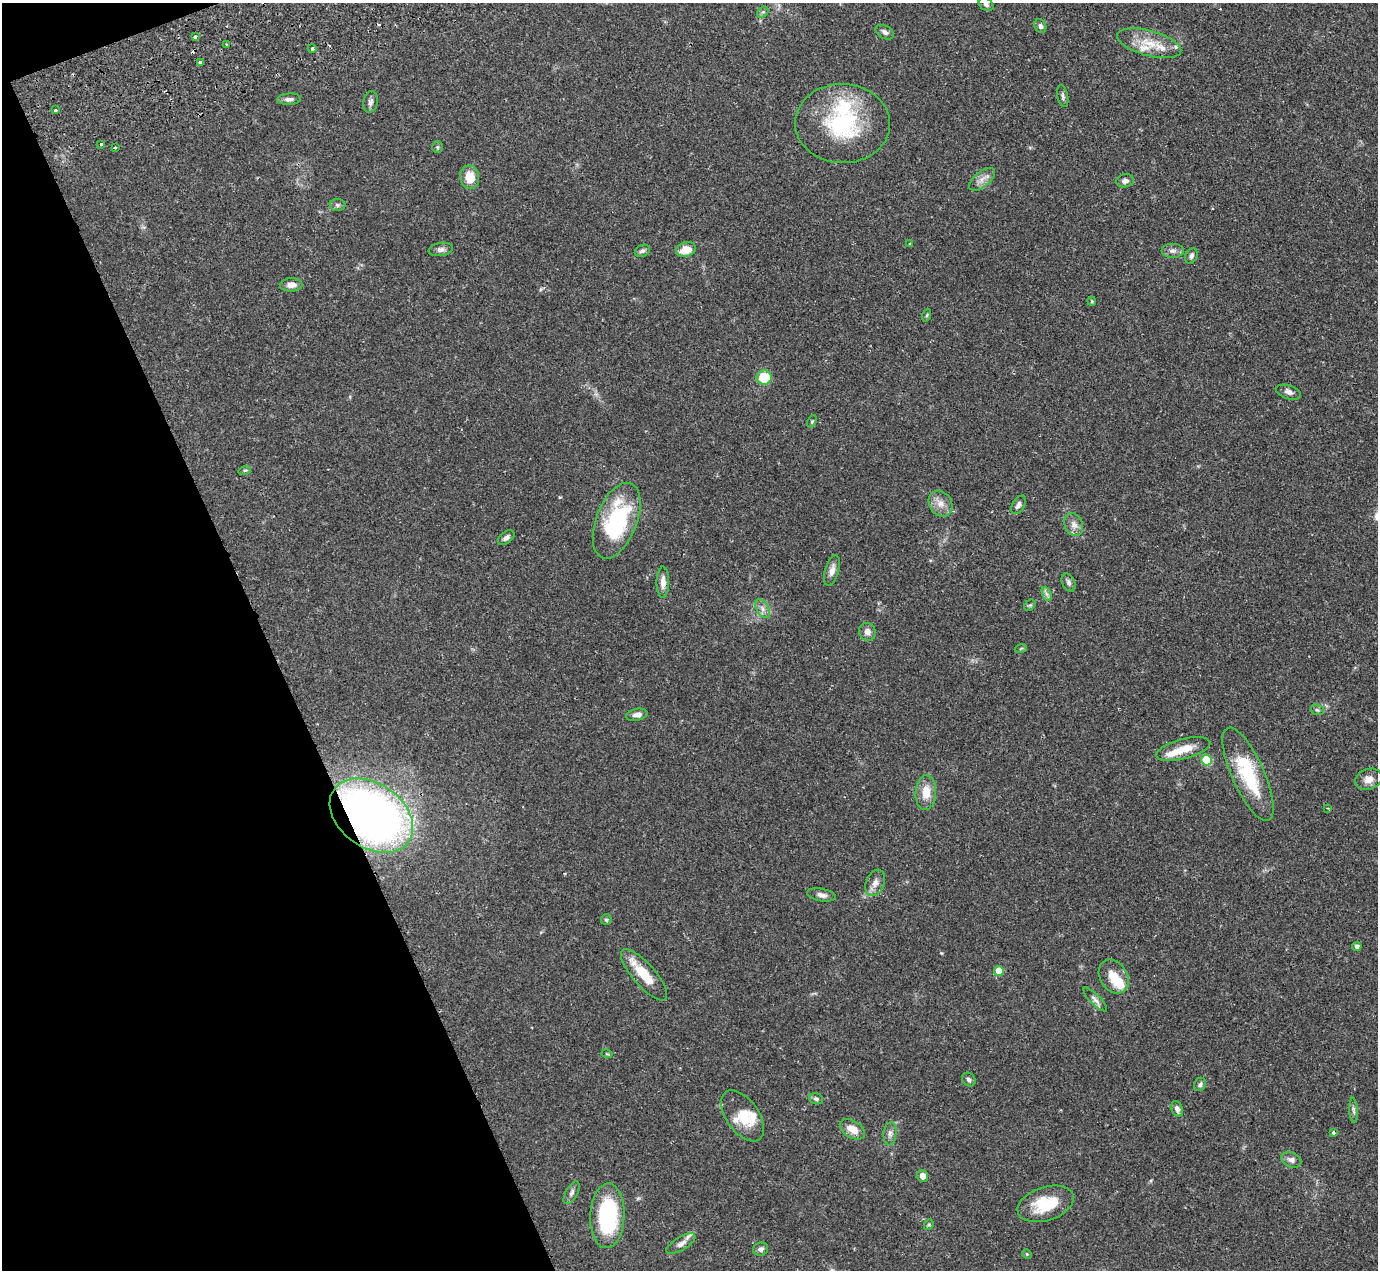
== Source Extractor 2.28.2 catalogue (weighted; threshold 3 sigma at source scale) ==
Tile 5 of 4 x 4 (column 1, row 2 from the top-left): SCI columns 149-1524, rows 2826-4093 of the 5751 x 5797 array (HDU 1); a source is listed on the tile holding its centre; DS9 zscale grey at full resolution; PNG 1380 x 1272 px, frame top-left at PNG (2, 3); each listed source drawn as its Kron ellipse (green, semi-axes under 4 px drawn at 4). Shown black and unused: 20% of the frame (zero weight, under 2 of 3 exposures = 9% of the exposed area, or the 3 px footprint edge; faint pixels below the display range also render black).
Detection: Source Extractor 2.28.2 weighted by HDU 2 'WHT'; one run over the whole footprint, this tile lists its part. Background 0.0831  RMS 0.0058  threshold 0.0259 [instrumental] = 3 sigma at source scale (4.5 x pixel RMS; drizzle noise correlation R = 1.50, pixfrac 1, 0.05/0.05 arcsec/px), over >= 5 px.
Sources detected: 94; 1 inside a brighter object's white glare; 2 cosmic-ray / hot-pixel residue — neither listed nor drawn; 8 inside a brighter listed object's ellipse — not listed separately; the other 83 listed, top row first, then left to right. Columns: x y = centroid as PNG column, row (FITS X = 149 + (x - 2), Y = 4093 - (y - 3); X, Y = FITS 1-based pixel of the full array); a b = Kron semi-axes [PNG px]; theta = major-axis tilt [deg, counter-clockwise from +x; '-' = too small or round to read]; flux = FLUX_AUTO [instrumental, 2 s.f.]
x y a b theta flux
986 5 8 6 -34 1.7
763 12 6 4 43 0.98
1040 26 7 5 -66 1.7
885 32 10 6 -30 1.9
195 36 3 3 - 2.2
1149 43 33 12 -15 12
226 44 3 2 - 0.83
312 48 4 3 - 0.54
201 63 3 3 - 1.7
1063 96 11 5 -77 1.5
289 99 12 5 3 2
370 102 11 7 78 1.9
56 110 3 2 - 1.1
843 123 47 39 -2 58
101 144 3 3 - 1.3
115 147 3 2 - 0.87
437 147 6 5 - 0.89
470 177 12 9 -78 9.3
982 179 15 7 40 3.9
1125 181 9 6 9 2.1
337 205 8 6 -5 1.5
909 244 3 2 - 0.39
441 249 12 6 9 2.1
686 249 10 7 17 7.6
642 251 8 5 24 1.5
1173 251 11 7 0 2.6
1191 256 8 6 63 1.6
291 285 11 6 4 3.6
1092 301 5 3 - 0.68
927 315 6 4 71 0.71
764 377 7 7 - 16
1289 392 13 6 -18 2.5
812 421 6 4 65 0.77
245 470 6 4 18 0.75
941 504 13 11 -56 5.1
1018 505 10 6 57 2
617 521 40 20 69 58
1074 525 12 8 -66 3.5
506 538 9 5 40 2
832 570 16 7 75 3.6
663 582 15 6 89 4
1069 583 9 6 -66 1.6
1047 594 7 4 -70 1.4
1030 605 6 5 - 0.92
762 609 10 6 -61 2.6
867 632 9 8 - 3.2
1021 648 6 4 20 0.6
1317 710 7 5 -21 0.94
637 715 11 6 11 2.8
1183 749 28 10 15 10
1207 760 5 5 - 21
1248 774 50 16 -66 36
1369 779 13 10 19 4.4
926 792 17 10 87 8.8
1327 808 4 3 - 0.55
371 816 46 32 -35 330
875 883 14 9 68 3.9
821 895 14 6 -10 2.7
606 920 5 5 - 0.91
1357 946 4 4 - 1.6
999 971 5 5 - 9.1
644 975 32 11 -49 16
1114 977 18 13 -57 11
1095 999 16 5 -45 2.3
607 1054 5 3 - 0.53
969 1080 7 6 - 1.5
1200 1084 7 5 66 1.4
816 1099 7 5 -18 1.3
1177 1109 8 5 -68 2.2
1354 1110 12 4 -87 1.6
743 1116 29 16 -54 14
852 1129 14 8 -31 6.7
1333 1132 4 4 - 1.3
890 1134 12 6 84 2.4
1291 1160 10 7 -23 2.7
923 1176 6 5 - 3.8
572 1193 12 5 61 2
1046 1204 29 17 17 21
607 1216 32 17 88 55
929 1225 5 4 - 0.79
681 1244 16 6 31 2.9
761 1249 7 6 - 1.9
1027 1254 5 4 - 0.6
Overlapping masked pixels (flux is a lower limit): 1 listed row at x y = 371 816